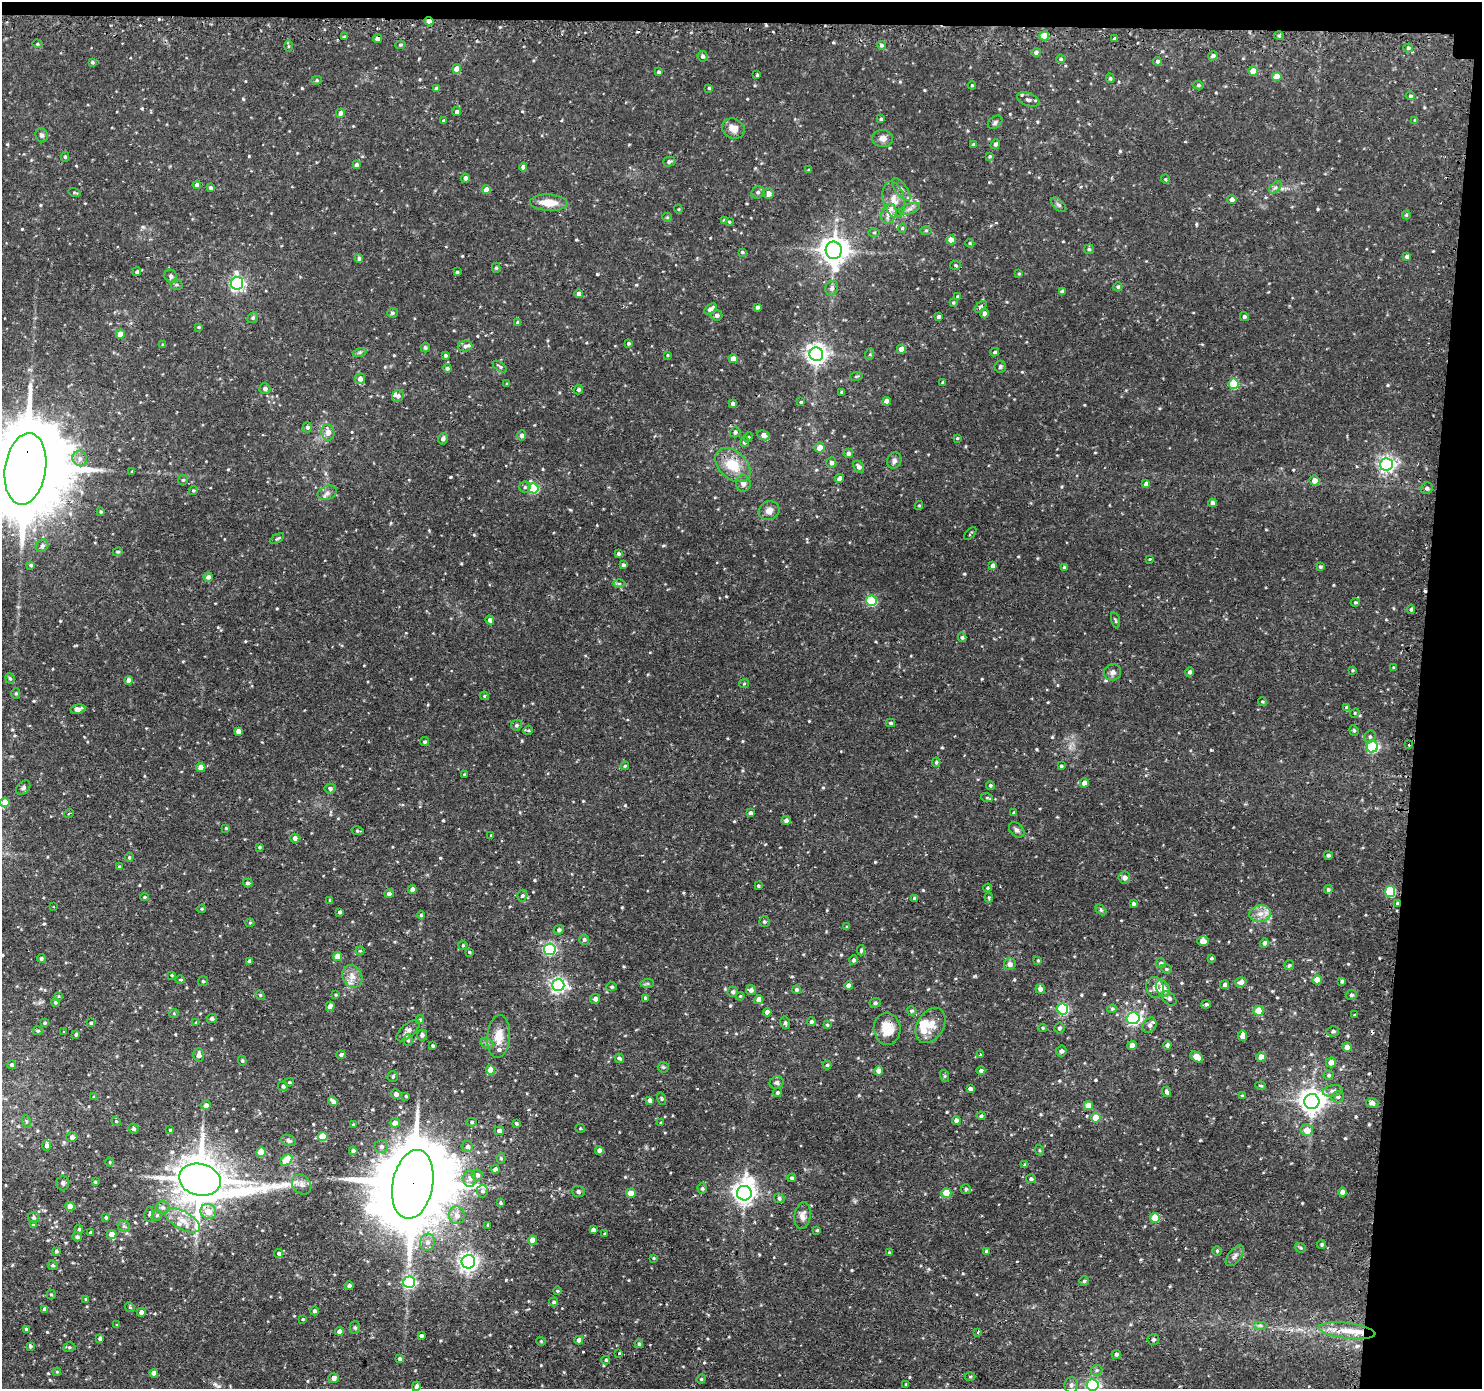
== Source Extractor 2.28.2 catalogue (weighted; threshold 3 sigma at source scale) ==
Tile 3 of 3 x 3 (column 3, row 1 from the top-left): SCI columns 2982-4461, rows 2904-4290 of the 4481 x 4515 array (HDU 1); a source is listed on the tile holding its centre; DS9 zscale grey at full resolution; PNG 1484 x 1391 px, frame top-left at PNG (2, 2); each listed source drawn as its Kron ellipse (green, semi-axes under 4 px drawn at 4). Shown black and unused: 6% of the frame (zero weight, under 2 of 3 exposures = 3% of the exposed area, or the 3 px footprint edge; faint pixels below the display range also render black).
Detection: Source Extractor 2.28.2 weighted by HDU 2 'WHT'; one run over the whole footprint, this tile lists its part. Background 0.0897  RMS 0.0071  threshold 0.032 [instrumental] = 3 sigma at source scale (4.5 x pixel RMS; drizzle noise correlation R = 1.50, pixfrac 1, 0.05/0.05 arcsec/px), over >= 5 px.
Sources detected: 645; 2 inside a brighter object's white glare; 4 cosmic-ray / hot-pixel residue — neither listed nor drawn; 11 inside a brighter listed object's ellipse — not listed separately; of the other 628, all 500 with FLUX_AUTO >= 0.735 (the completeness limit of this list) listed and drawn (128 fainter detections not listed), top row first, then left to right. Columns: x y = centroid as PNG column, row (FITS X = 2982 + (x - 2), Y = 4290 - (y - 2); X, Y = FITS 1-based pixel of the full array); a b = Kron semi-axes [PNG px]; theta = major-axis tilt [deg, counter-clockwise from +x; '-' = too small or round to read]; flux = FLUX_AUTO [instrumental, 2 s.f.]
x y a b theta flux
429 21 4 3 - 6.1
1044 36 5 4 - 15
1279 36 5 3 - 0.87
344 37 4 3 - 0.88
377 39 5 4 - 3.7
1114 39 3 3 - 1.4
37 44 5 4 - 0.93
400 45 5 4 - 0.88
881 45 4 4 - 1.5
288 46 6 4 90 0.93
1408 48 5 4 - 1.3
1036 52 4 4 - 2.4
702 56 5 5 - 2.1
1213 56 5 4 - 2.2
1061 59 5 4 - 1.2
1157 61 4 4 - 1.7
92 62 4 4 - 1.2
457 69 4 4 - 7.4
1253 71 4 4 - 9
658 72 4 3 - 1
757 75 3 3 - 0.85
1277 77 4 4 - 14
1110 78 5 4 - 1.1
317 80 5 4 - 0.96
972 85 4 3 - 0.78
1198 85 5 4 - 1.1
709 88 3 3 - 0.8
436 89 4 3 - 2.5
1410 96 5 4 - 1.3
1028 100 12 6 -20 2.7
457 112 4 4 - 1.7
340 113 4 4 - 2.9
881 119 4 4 - 1.2
1415 120 4 4 - 0.91
444 121 4 3 - 1.5
995 122 8 5 38 1.7
733 129 12 9 -30 6.5
42 135 7 6 - 1.6
883 138 10 8 -4 4.1
995 144 5 4 - 1.8
973 145 4 3 - 1.9
990 156 4 4 - 0.92
65 157 5 4 - 1.1
669 162 6 5 - 1.4
356 165 4 4 - 2
523 167 4 4 - 2.3
809 170 3 3 - 0.88
465 178 4 4 - 2.2
1165 179 4 4 - 0.82
197 185 4 4 - 3.6
1275 187 7 4 44 1.7
210 188 4 4 - 1.3
486 190 4 4 - 7.4
901 190 13 5 -54 3.1
74 192 6 3 -14 0.85
758 192 6 6 - 1.6
769 194 5 5 - 3.5
1232 199 5 4 - 3.6
894 200 18 11 -77 8.4
548 203 19 8 -3 11
1059 205 9 5 -43 1.7
678 209 4 4 - 0.75
910 209 11 5 21 2.7
889 214 10 7 70 5.8
1406 215 4 4 - 0.77
667 217 5 4 - 0.76
724 220 4 3 - 1.5
729 222 4 3 - 1
902 228 5 4 - 0.84
926 230 6 4 1 0.83
874 232 6 4 1 0.91
951 240 5 4 - 7.3
970 243 5 4 - 0.75
1089 249 5 5 - 1.1
834 250 9 8 - 870
742 252 3 3 - 0.96
1407 256 4 4 - 1.7
359 258 4 4 - 1.3
955 265 5 4 - 1.1
496 268 5 4 - 1
137 272 4 4 - 1.5
457 272 4 3 - 1.1
1019 274 4 3 - 0.84
171 276 7 6 - 2.1
237 283 6 6 - 150
176 285 6 5 - 1.3
1118 287 4 4 - 1
832 288 7 6 - 2.1
1062 291 4 3 - 1.9
579 294 4 4 - 2.4
958 297 4 4 - 0.81
953 302 4 3 - 0.83
757 307 4 3 - 1.6
981 307 7 4 45 1.7
710 309 7 4 37 3.9
392 313 5 5 - 1.4
984 313 5 4 - 2.1
717 315 5 5 - 2.4
938 317 4 3 - 1.6
1244 317 4 4 - 1.5
253 318 6 5 - 1.1
518 323 4 4 - 2.6
198 327 4 3 - 0.88
120 334 4 4 - 7.7
628 343 4 4 - 1.2
163 345 3 3 - 1
465 346 7 5 5 2
425 348 5 4 - 1.4
901 349 4 4 - 6.7
360 352 7 4 18 1.2
995 352 4 4 - 1.3
816 354 7 7 - 440
870 354 6 4 72 0.9
445 355 4 4 - 1.2
667 355 4 3 - 0.76
733 359 4 4 - 5.3
500 367 8 3 -36 1.1
1000 367 6 5 - 1.6
447 368 4 4 - 1.3
856 376 7 3 9 0.75
360 379 5 5 - 3.6
943 383 4 3 - 1.6
507 384 3 3 - 1
1234 384 5 5 - 33
265 389 5 5 - 2.3
578 390 5 4 - 1.3
842 392 4 3 - 0.91
398 396 6 5 - 2.2
887 401 4 4 - 2.4
801 402 3 3 - 0.86
733 403 4 3 - 2.5
307 427 5 4 - 1.8
328 432 8 6 -81 5.3
735 432 5 5 - 1.5
521 435 5 4 - 2.3
764 435 6 4 -25 4.7
748 437 5 4 - 0.88
957 438 3 3 - 0.85
443 439 6 4 63 2
744 442 5 4 - 1.6
820 448 5 5 - 6.8
848 453 5 4 - 2.4
80 459 8 7 - 3.1
894 461 8 7 - 2.6
831 463 5 5 - 2.2
1386 464 6 6 - 230
733 465 20 13 -43 19
859 467 6 5 - 2.7
25 469 36 20 81 14000
132 471 4 4 - 0.74
840 478 4 4 - 2.4
183 480 5 5 - 0.97
1315 481 5 5 - 5.3
743 483 8 7 - 3.1
1146 484 4 4 - 2.9
525 487 5 5 - 1.2
533 488 5 5 - 41
1427 488 6 5 - 1.9
193 490 5 4 - 0.9
327 493 10 7 20 2.7
1212 503 4 4 - 2.7
919 506 4 4 - 0.81
769 511 11 9 27 4.3
100 512 3 3 - 0.9
970 534 8 2 50 0.8
277 539 8 4 33 1.1
42 546 6 6 - 1.9
118 552 5 4 - 0.92
618 554 4 4 - 1.5
1150 559 3 2 - 1.1
31 565 4 3 - 1.3
623 565 4 4 - 1.7
993 566 4 4 - 3.5
1064 567 4 4 - 0.89
1320 567 4 4 - 1
208 577 5 4 - 2.8
619 584 6 4 0 1.1
871 601 5 5 - 48
1355 602 4 4 - 1
1411 609 4 4 - 1.4
490 620 5 4 - 2
1115 620 8 4 -77 1.1
962 637 5 4 - 1.2
1394 668 3 3 - 0.91
1352 670 3 3 - 0.74
1113 672 8 8 - 2.8
1190 672 5 4 - 1.6
10 678 5 4 - 1.1
128 680 4 4 - 3
744 684 5 4 - 0.82
16 693 5 4 - 1.1
484 696 4 4 - 0.74
1262 702 4 3 - 0.81
1347 708 4 4 - 2.9
78 709 7 4 9 4
1355 713 5 4 - 0.83
891 723 4 3 - 1.2
516 725 5 5 - 1.5
528 730 5 4 - 0.86
1354 730 5 4 - 0.93
238 731 4 4 - 3.5
1370 737 6 5 - 1.5
424 742 4 4 - 1.3
1409 745 3 2 - 0.96
1372 747 6 5 - 83
936 762 4 4 - 0.96
625 766 4 4 - 0.81
1061 766 3 3 - 1.1
201 767 4 4 - 7
464 774 3 2 - 0.85
1084 783 4 4 - 4.8
990 785 4 4 - 1.1
23 788 8 6 45 1.7
330 788 5 5 - 2.2
987 798 6 4 -18 0.86
5 802 4 4 - 9.1
750 813 4 3 - 2
1014 813 4 4 - 1.2
69 814 5 3 - 0.91
786 820 4 4 - 2
226 828 4 3 - 0.94
1017 830 9 6 -47 2.2
358 831 6 3 -11 1
491 835 3 3 - 0.77
295 838 4 4 - 2.7
260 847 3 3 - 0.91
1328 855 4 4 - 1.4
129 857 5 4 - 0.96
119 867 4 3 - 1.5
1124 878 6 6 - 2.5
248 883 5 4 - 1.9
758 886 4 4 - 1
987 888 4 3 - 0.86
412 889 4 4 - 4.5
1328 890 4 4 - 1.3
1390 892 5 5 - 48
389 894 5 4 - 2.2
522 896 6 4 73 1.5
144 897 4 3 - 0.9
989 897 5 4 - 0.88
915 898 4 4 - 1.5
330 900 4 3 - 1.1
1397 903 4 3 - 2.5
1133 904 4 4 - 1.6
53 907 3 2 - 0.87
202 909 4 3 - 0.75
1101 910 6 4 -45 0.91
340 912 4 3 - 1.6
1260 914 11 8 9 5.7
421 915 4 4 - 0.99
764 922 5 5 - 1.3
250 923 4 4 - 0.8
847 927 3 3 - 0.78
559 930 5 4 - 1.8
584 940 5 5 - 1.5
1203 941 6 5 - 4.2
1264 943 4 4 - 1.9
463 945 4 4 - 0.77
550 949 6 5 - 92
861 950 5 4 - 1
360 951 4 4 - 0.81
469 952 3 3 - 0.77
337 956 4 4 - 11
41 958 4 4 - 1.3
1211 958 4 3 - 0.99
853 960 5 4 - 1.6
1038 960 3 3 - 0.96
249 961 4 3 - 1.5
1161 963 5 5 - 2
1010 964 6 6 - 3
1289 965 5 5 - 1.1
1166 969 5 4 - 0.97
172 975 3 2 - 0.75
352 976 12 9 -59 5.5
180 980 5 3 - 0.78
1317 980 5 4 - 8.5
203 981 5 5 - 1
1342 981 4 3 - 1.3
1241 982 6 5 - 3.3
647 983 7 4 2 1.3
558 985 6 6 - 210
1225 985 4 4 - 2.4
849 986 4 4 - 4.4
612 987 5 4 - 0.93
1155 987 10 8 -80 5.8
1163 988 9 6 -62 8.4
1040 989 5 5 - 3.1
751 990 5 5 - 2.4
796 990 4 4 - 1.4
733 992 5 5 - 1.8
260 995 5 4 - 0.84
336 995 4 3 - 0.76
1351 995 5 5 - 1.4
59 996 4 3 - 0.8
740 996 4 4 - 0.75
645 998 3 3 - 1.5
595 999 5 5 - 2.9
1169 999 8 5 -49 2.7
759 1000 4 4 - 5.3
55 1002 4 4 - 1.2
875 1003 5 5 - 1.7
1206 1004 4 3 - 1.5
330 1006 4 4 - 5.1
1063 1009 5 5 - 75
1112 1009 4 4 - 0.89
912 1011 5 4 - 1.2
1258 1011 5 5 - 15
767 1012 4 4 - 3.9
174 1013 5 4 - 0.77
1354 1014 3 3 - 1.6
1133 1018 6 6 - 140
212 1019 5 4 - 1.7
420 1020 4 4 - 0.94
811 1022 4 4 - 1.8
45 1023 4 3 - 1
91 1023 4 3 - 1.3
196 1023 4 3 - 2.1
785 1023 6 4 -80 1.6
827 1025 4 4 - 0.89
931 1025 19 13 59 10
1150 1025 8 6 54 2.4
1043 1028 4 3 - 0.87
1059 1028 5 5 - 1.6
887 1029 16 13 -84 13
37 1031 5 4 - 1
408 1031 14 6 42 3.3
1333 1031 6 5 - 1.6
64 1032 3 3 - 0.89
76 1034 3 3 - 1.1
422 1035 5 5 - 2
499 1036 21 11 86 11
1243 1036 5 4 - 5.9
408 1040 6 5 - 1.3
487 1043 7 5 -28 1.5
1132 1045 4 4 - 4.9
1167 1045 4 4 - 2.2
433 1046 3 3 - 0.94
1347 1047 5 4 - 4.4
1061 1051 5 5 - 2.1
199 1055 7 5 86 3.1
341 1055 4 4 - 1.7
980 1055 3 3 - 1.5
1197 1057 7 4 -31 11
1261 1057 4 4 - 7.1
619 1058 5 3 - 1.4
242 1061 5 4 - 1
1331 1062 5 5 - 4.3
12 1065 4 4 - 1.5
827 1065 4 4 - 1
663 1067 5 5 - 1.2
490 1070 4 4 - 11
878 1071 4 4 - 4.1
981 1071 4 4 - 2
1329 1075 5 5 - 1.2
393 1076 5 5 - 1.1
945 1076 6 4 -72 0.88
289 1082 5 4 - 0.86
776 1083 7 6 - 1.9
283 1086 5 5 - 1.7
1261 1086 5 3 - 0.99
970 1089 4 3 - 2.2
1333 1091 10 5 11 2.5
1166 1092 5 4 - 1.8
777 1093 4 4 - 1.2
396 1094 5 4 - 3.1
406 1096 3 2 - 0.76
1242 1096 4 3 - 0.92
94 1097 4 3 - 0.83
1338 1097 6 6 - 2.1
662 1099 6 4 -73 0.97
649 1100 4 3 - 2.4
333 1101 5 4 - 2.7
1312 1102 7 7 - 650
1372 1103 6 5 - 2.7
206 1105 5 4 - 3.3
1088 1106 5 4 - 11
981 1116 4 4 - 1.2
1096 1118 5 5 - 12
956 1120 4 4 - 3
26 1121 6 4 -71 0.92
116 1121 5 4 - 0.91
471 1122 5 4 - 1.2
395 1123 5 4 - 4
516 1123 3 3 - 1.1
661 1123 3 3 - 1.1
353 1125 3 3 - 0.86
580 1128 5 4 - 0.86
133 1129 5 5 - 1.9
170 1130 4 4 - 0.76
1307 1130 6 6 - 8.5
499 1131 4 4 - 2.8
72 1137 5 5 - 2.9
323 1137 5 4 - 20
289 1140 8 5 -20 2.2
47 1145 5 4 - 2.5
381 1147 6 6 - 2.2
467 1147 5 5 - 2
599 1150 4 4 - 3.4
1039 1150 5 3 - 0.76
353 1151 4 4 - 1.9
261 1152 5 4 - 16
501 1158 5 4 - 1.1
286 1160 7 5 45 21
110 1162 4 4 - 0.74
1025 1165 4 4 - 1.6
495 1169 4 4 - 2.1
477 1175 5 5 - 2.6
792 1178 4 4 - 1.7
470 1179 8 6 -85 2.5
1031 1179 5 4 - 1.6
200 1180 21 16 -13 3100
95 1182 3 3 - 1
63 1183 7 6 - 2.1
413 1184 35 20 79 12000
302 1185 11 8 -47 3.8
702 1188 5 4 - 1.3
966 1189 5 5 - 1.2
482 1191 6 5 - 2
578 1192 6 5 - 1.8
1342 1192 4 4 - 4.4
631 1193 5 4 - 6.7
744 1193 7 7 - 380
946 1193 5 5 - 15
779 1198 5 4 - 1.5
500 1203 4 3 - 0.97
70 1206 4 4 - 7.7
163 1207 7 6 - 2.3
208 1212 8 7 - 7.9
149 1214 8 5 84 1.5
157 1215 6 4 43 1.2
457 1215 9 8 - 4.7
803 1216 13 8 82 4.6
33 1217 5 5 - 1.7
106 1217 3 3 - 1.2
1155 1218 5 5 - 20
183 1220 19 9 -29 9.8
33 1225 3 3 - 0.78
488 1225 3 3 - 0.74
124 1226 7 5 -44 1.5
79 1229 4 4 - 1.2
593 1230 4 4 - 3
817 1230 4 3 - 0.91
91 1233 4 3 - 1.7
112 1234 5 4 - 6.3
605 1234 3 3 - 0.74
77 1237 5 4 - 1.8
532 1240 4 4 - 8.6
427 1242 8 7 - 3.7
1322 1245 4 4 - 1.2
1300 1248 6 4 -20 1.1
56 1251 4 4 - 1.4
986 1251 4 4 - 1.3
1217 1251 4 4 - 0.91
279 1253 5 4 - 1.7
889 1253 3 3 - 0.87
1235 1256 12 6 52 2.8
653 1258 3 3 - 0.75
468 1262 7 7 - 310
53 1265 5 4 - 0.94
1084 1281 5 5 - 1.1
409 1282 6 5 - 100
349 1286 4 4 - 1.6
557 1291 4 3 - 0.94
51 1295 5 4 - 0.87
86 1299 3 3 - 0.8
554 1302 4 4 - 1.2
130 1307 5 4 - 0.93
45 1309 4 4 - 3.4
314 1311 4 4 - 1.8
141 1312 4 4 - 3.3
303 1319 3 3 - 0.79
117 1325 4 3 - 0.8
1260 1325 7 4 0 1.5
355 1328 6 5 - 1.2
26 1329 4 4 - 0.93
339 1331 4 4 - 3.1
1347 1331 28 8 -7 13
978 1332 3 3 - 1.1
421 1335 4 3 - 2.6
100 1338 4 4 - 1.8
1153 1339 5 5 - 1.5
579 1340 4 4 - 4.4
541 1341 4 4 - 0.8
639 1344 4 4 - 1.2
30 1346 3 3 - 1.2
69 1347 6 4 18 1.2
619 1353 3 3 - 1.3
1116 1354 5 4 - 1.9
399 1359 4 3 - 1.5
606 1360 4 4 - 1
1097 1370 6 5 - 1.3
57 1372 4 4 - 0.77
154 1373 4 4 - 3.1
970 1376 5 3 - 0.76
333 1378 5 5 - 3.8
701 1379 5 4 - 0.95
906 1384 3 3 - 0.73
1071 1385 8 6 89 1.9
1093 1385 6 5 - 140
416 1386 5 4 - 2.7
Overlapping masked pixels (flux is a lower limit): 6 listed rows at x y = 429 21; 377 39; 25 469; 1390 892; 1397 903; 413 1184
Isophote crosses this tile's border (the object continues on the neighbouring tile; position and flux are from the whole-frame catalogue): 2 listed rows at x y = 25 469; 1093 1385